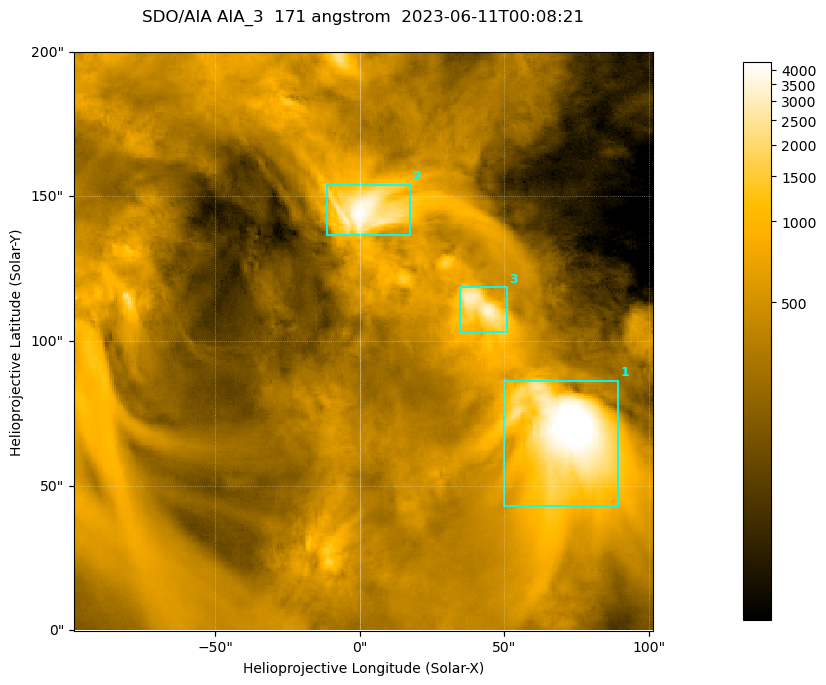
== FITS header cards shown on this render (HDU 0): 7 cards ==
TELESCOP= 'SDO/AIA '
INSTRUME= 'AIA_3   '
WAVELNTH=                  171
WAVEUNIT= 'angstrom'
DATE-OBS= '2023-06-11T00:08:21.350'
CTYPE1  = 'HPLN-TAN'
CTYPE2  = 'HPLT-TAN'

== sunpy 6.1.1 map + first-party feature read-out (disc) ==
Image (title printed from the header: SDO/AIA AIA_3  171 angstrom  2023-06-11T00:08:21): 334 x 334 px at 0.599 arcsec/px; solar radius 945 arcsec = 1577 px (partial field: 1.4% of the solar disc is inside the frame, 100% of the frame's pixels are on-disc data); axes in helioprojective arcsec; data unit not stated in the header (colour bar unlabelled)
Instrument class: DISC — disc imager (sunpy class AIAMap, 171 A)
Bright regions (active regions / flare kernels): reference = the on-disc median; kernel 3 px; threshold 5 sigma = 1111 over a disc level ~364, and >= 1.15x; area >= 111 px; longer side >= 4 px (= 2.4 arcsec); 3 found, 3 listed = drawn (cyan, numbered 1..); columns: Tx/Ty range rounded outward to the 2 arcsec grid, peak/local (2 s.f.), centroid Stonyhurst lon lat
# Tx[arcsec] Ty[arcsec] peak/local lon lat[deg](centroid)
1 50..90 42..86 15 +4 +4
2 -12..18 136..154 12 +0 +9
3 34..52 102..120 9.3 +3 +7